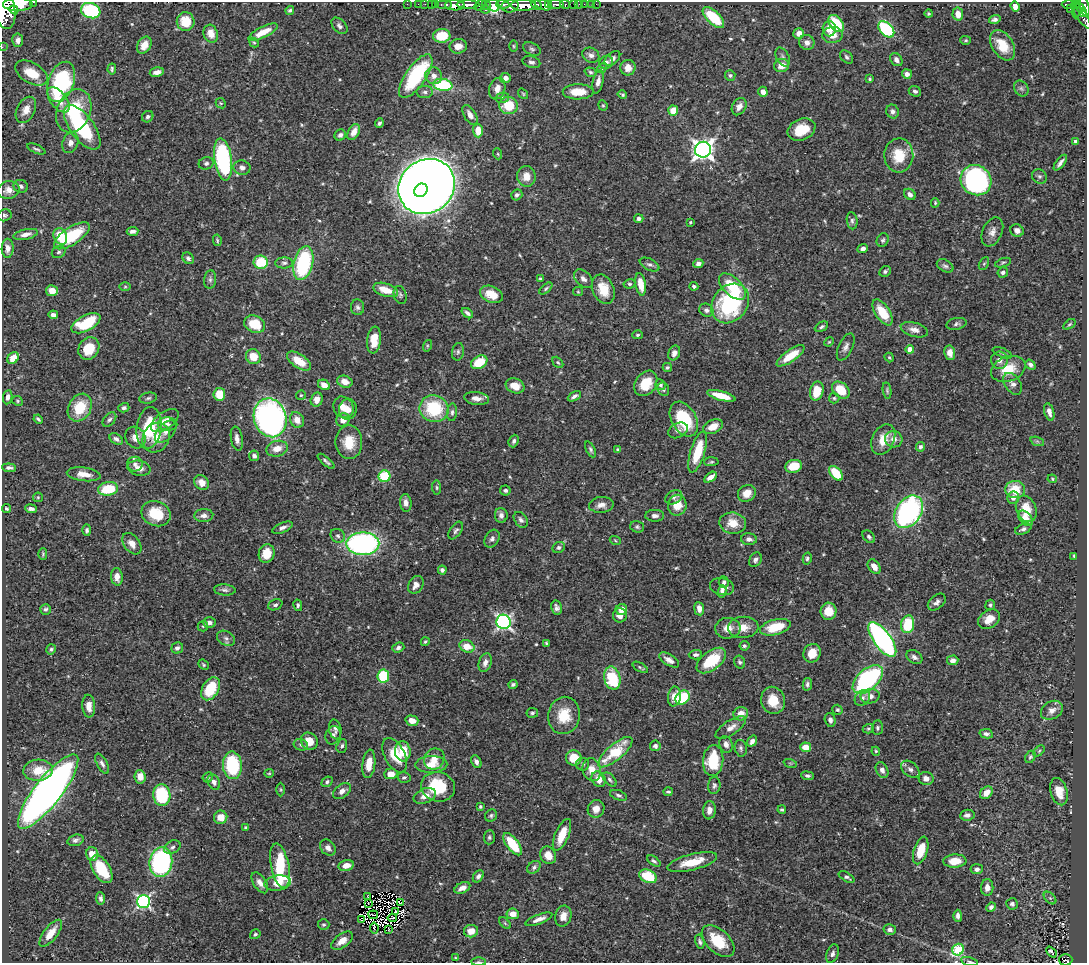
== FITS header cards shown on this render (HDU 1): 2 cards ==
NAXIS1  =                 1085
NAXIS2  =                  961

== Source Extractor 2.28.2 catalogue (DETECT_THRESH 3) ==
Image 1085 x 961 px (HDU 1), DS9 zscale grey, 1 PNG px = 1 image px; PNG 1089 x 965 px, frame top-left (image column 1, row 961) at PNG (2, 2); each listed source drawn as its Kron ellipse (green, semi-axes under 4 px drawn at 4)
Background 0.458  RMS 0.018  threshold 0.0555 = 3 sigma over >= 5 px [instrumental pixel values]
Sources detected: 557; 5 with non-positive FLUX_AUTO (blend fragments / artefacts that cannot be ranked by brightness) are neither listed nor drawn; of the other 552, the 500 brightest by FLUX_AUTO listed and drawn (52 fainter detections omitted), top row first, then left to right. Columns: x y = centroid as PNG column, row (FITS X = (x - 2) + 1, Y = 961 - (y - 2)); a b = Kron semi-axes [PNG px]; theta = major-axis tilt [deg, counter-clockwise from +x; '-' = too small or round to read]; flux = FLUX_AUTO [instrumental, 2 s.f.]
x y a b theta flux
34 2 3 2 - 33
18 4 15 6 0 2000
407 4 2 2 - 8.4
418 4 2 2 - 6.3
425 4 2 2 - 7.9
431 4 2 2 - 8.8
436 4 3 3 - 34
444 4 8 2 0 57
503 4 6 4 -5 250
549 4 3 3 - 220
556 4 8 3 -2 170
574 4 3 3 - 30
579 4 2 2 - 5.9
584 4 2 2 - 4.9
592 4 2 2 - 2.8
596 4 2 2 - 4.3
1069 4 7 3 0 120
455 5 10 5 -1 880
468 5 11 3 1 830
480 5 6 4 32 140
486 5 5 3 - 100
493 5 7 5 -38 560
524 5 12 5 -1 1300
537 5 6 3 -38 290
543 5 9 5 -19 620
565 5 5 3 - 78
1075 5 4 3 - 140
510 6 9 6 13 530
1015 6 5 4 - 6.5
1085 6 10 5 -77 330
4 8 21 11 -78 2600
485 9 4 3 - 130
1070 9 2 2 - 5.6
1077 9 9 3 81 65
14 10 4 3 - 850
290 10 5 4 - 2
1082 10 7 3 -63 130
91 11 10 7 -19 110
929 14 4 4 - 1.9
958 14 6 5 - 10
1081 15 15 5 -57 180
713 17 13 6 -44 57
995 19 6 4 15 3.7
186 21 9 9 - 26
836 23 10 6 -52 48
339 26 9 6 -48 4.1
829 29 7 6 - 15
886 29 9 6 -46 120
263 32 16 5 26 18
799 33 5 5 - 8.4
211 34 9 7 -72 12
833 35 10 8 9 11
442 36 8 7 - 34
18 40 7 5 84 6.4
966 40 5 4 - 1.7
807 42 7 7 - 6.9
254 43 5 4 - 1.5
144 45 9 6 60 14
1002 45 17 10 -57 28
458 46 8 7 - 12
513 46 6 3 -89 1.4
2 47 2 2 - 4.9
532 49 9 6 -29 3.2
591 55 9 7 -31 5.6
783 57 10 6 -61 3.9
846 57 7 5 -51 2.8
612 58 9 5 41 5.2
896 60 7 5 -51 5.8
531 62 9 6 -16 3.8
606 62 7 6 - 4.5
781 65 7 6 - 14
602 68 5 4 - 1.7
628 68 7 7 - 11
112 69 5 3 - 2
157 72 7 4 13 7.1
590 72 6 4 -18 2.2
31 73 18 10 -30 41
907 74 5 4 - 5.5
730 75 5 5 - 2.5
416 76 25 10 55 110
434 76 9 8 - 9
505 78 5 5 - 7.1
870 79 3 3 - 1.6
61 82 21 13 70 150
598 82 12 5 78 6.6
443 85 9 6 -8 85
1021 88 8 6 -56 3.6
497 89 11 8 73 10
915 91 6 5 - 3.7
425 92 8 6 -1 4.1
578 92 15 7 0 22
763 92 5 4 - 7
523 94 6 3 -54 1.5
622 94 5 4 - 1.9
502 98 7 5 13 2.7
58 100 15 8 -52 22
221 103 5 4 - 1.7
508 105 9 8 - 35
603 105 5 4 - 1.6
739 107 9 6 59 7.5
26 110 14 9 62 10
74 111 22 16 66 63
673 111 5 5 - 18
893 111 7 6 - 4.2
470 115 11 6 -60 7.6
148 117 6 5 - 3
379 123 5 4 - 2.7
82 127 26 12 -54 110
801 130 14 10 24 28
478 131 7 5 -88 17
354 132 8 5 61 11
340 135 6 5 - 4.6
1076 142 4 4 - 4.7
70 143 11 8 70 7.5
36 149 10 3 -24 2.5
703 150 8 8 - 720
498 154 5 3 - 1.4
899 155 17 14 87 33
223 159 21 8 -81 180
206 163 7 6 - 3.1
1060 163 9 3 53 4.7
242 168 8 7 - 5.9
526 176 10 9 - 13
1039 176 8 7 - 3
976 180 16 14 -39 260
21 186 7 6 - 3.9
427 186 29 26 37 2900
8 190 11 9 9 8.5
421 190 7 6 - 400
910 194 6 5 - 5.4
517 195 6 5 - 3.1
935 203 4 3 - 1.5
4 215 7 6 - 2.7
639 219 4 4 - 4.2
852 221 8 5 -84 3.3
690 222 3 2 - 1.4
132 231 6 3 5 4.6
1017 231 7 6 - 6.1
992 232 15 10 66 8.5
26 234 13 5 12 7.3
60 236 8 6 -67 34
72 236 20 8 33 61
217 240 6 3 -80 1.8
883 240 7 5 60 2.7
8 248 9 6 89 8.2
863 249 5 4 - 5.1
59 252 7 6 - 2.7
188 258 6 5 - 3.1
261 262 7 6 - 47
284 263 9 5 1 3.4
303 263 17 9 77 120
698 263 5 4 - 5.7
1003 263 8 4 19 2
984 264 7 4 62 2.1
650 265 10 6 -26 3.9
945 266 9 5 -28 3.4
885 271 6 5 - 2.8
1003 272 5 5 - 3.6
540 278 3 3 - 1.4
210 279 9 6 84 3.5
583 279 11 7 -44 5.8
629 284 6 4 10 2
641 284 11 5 -80 18
694 286 4 3 - 2.8
125 287 5 3 - 1.4
732 287 16 9 -43 47
546 289 8 4 42 2.1
603 289 15 10 -68 24
386 290 13 6 -18 23
52 291 6 5 - 14
578 292 5 4 - 1.4
491 294 12 8 -23 20
400 295 9 6 -72 3.2
730 303 21 17 51 150
358 307 8 6 -84 3.6
706 310 7 6 - 4.3
883 312 15 7 -57 31
467 313 6 4 -38 3.5
53 315 5 4 - 5.3
86 323 16 7 28 54
255 324 11 8 -23 30
956 324 10 5 12 3.6
1069 324 7 3 36 1.7
821 327 7 4 28 2.9
914 330 14 7 -16 8
637 335 5 4 - 2
374 340 13 7 83 22
829 342 5 4 - 1.4
427 346 6 4 72 1.5
846 347 15 7 65 6.2
89 348 12 10 56 30
910 349 4 4 - 13
458 352 9 6 80 3.1
674 353 7 5 67 6
950 353 7 5 -81 9.8
1002 353 10 4 -24 2.4
791 356 16 6 35 28
253 357 8 7 - 23
889 357 5 4 - 1.6
13 358 6 5 - 13
999 360 8 8 - 7.2
299 361 13 7 -34 27
479 362 9 6 31 38
558 362 6 4 -48 2
1030 365 6 4 -40 3.2
667 367 4 4 - 2.6
1008 369 18 12 20 26
345 382 8 5 -21 12
646 383 14 10 56 31
1013 384 12 8 -56 6.3
324 385 6 5 - 12
660 385 5 5 - 2.8
515 386 9 7 -21 17
663 389 7 5 -64 3.4
841 390 10 7 -42 30
887 390 8 4 -81 2.2
817 391 10 6 77 29
219 394 6 6 - 28
301 395 5 4 - 1.9
574 396 7 3 29 3.9
721 396 14 4 -15 24
8 397 7 4 80 5.7
148 398 9 5 9 3
476 398 13 6 -7 8.8
834 398 5 5 - 2
317 400 7 6 - 11
17 401 6 4 -23 1.8
343 407 11 9 -55 14
80 408 14 11 59 38
124 408 5 4 - 3.3
348 409 10 9 - 11
434 409 14 13 - 74
452 412 9 5 84 3.4
1049 412 9 4 -76 6
270 418 19 16 -73 430
38 419 5 3 - 2.4
684 419 19 12 -60 65
109 420 8 5 49 3.4
297 420 8 6 -60 12
343 420 7 6 - 11
165 421 16 8 35 9.2
167 424 10 6 -2 4.7
713 427 10 6 24 16
149 428 21 12 82 62
678 430 10 7 25 5
166 432 13 8 47 8
136 438 11 9 -54 11
156 438 15 13 61 21
116 439 7 5 -32 3.7
237 439 12 6 -80 6.8
883 439 16 11 65 20
894 439 9 8 - 8.8
514 441 6 5 - 3.4
1037 441 7 4 -19 2.1
349 442 17 13 89 26
920 447 5 4 - 3
277 449 11 7 16 13
591 449 8 4 -63 2.9
618 450 4 4 - 2.6
698 452 21 7 73 41
254 456 5 5 - 4.2
326 461 10 3 -40 2.9
711 462 7 4 4 2
135 464 8 7 - 4.7
793 466 8 6 12 28
9 468 7 4 -5 3.6
139 468 11 7 -12 8.7
836 473 8 5 -48 41
84 474 17 7 -7 13
384 476 6 6 - 66
711 477 7 4 35 7.8
1052 479 5 4 - 1.7
202 483 8 6 -37 12
437 488 7 4 -84 2
108 489 10 6 8 42
505 490 5 5 - 3
1015 490 10 8 -6 30
747 493 9 8 - 14
38 497 5 4 - 1.6
674 497 9 6 27 3.7
1013 498 6 6 - 6
406 503 9 5 -84 7
601 505 12 8 4 8.1
677 505 10 9 - 19
6 509 4 3 - 2.1
31 509 6 3 -7 3.9
1026 509 13 10 -67 23
909 512 18 12 56 250
156 514 15 12 -22 39
204 515 9 6 3 5.8
501 515 7 6 - 5.3
655 516 9 6 -2 4.7
1026 518 9 5 -50 13
521 520 9 6 -55 4.2
733 523 13 10 -10 18
637 527 7 5 -15 2.5
282 528 11 5 23 4.9
1023 529 8 5 22 3.4
87 530 5 4 - 2.6
456 531 10 5 56 3.4
338 536 7 6 - 3.5
869 537 7 5 -46 3.2
492 539 9 6 59 4.2
749 539 8 6 -4 4.4
615 540 5 3 - 1.4
132 544 12 8 -54 9.4
363 544 16 11 0 320
559 548 6 5 - 2.9
43 554 6 3 90 1.7
267 554 9 8 - 21
1074 556 4 2 - 1.4
807 558 6 4 77 2.6
755 560 8 5 59 4
874 567 8 5 -56 11
442 570 4 4 - 3.3
117 577 9 6 -85 9.9
724 582 6 5 - 2.6
416 585 9 7 60 7.8
722 587 12 8 -12 7.8
225 590 11 5 -4 4
722 592 6 4 80 3.2
937 602 10 6 41 5.1
275 605 7 5 24 3.3
298 605 6 4 -78 2.6
990 605 5 4 - 2.1
556 608 7 5 -76 4.6
45 609 5 5 - 2.7
622 609 5 5 - 13
699 609 6 5 - 7.5
828 611 8 8 - 20
620 615 7 7 - 8.3
989 619 12 8 34 14
209 622 6 5 - 5
504 622 7 7 - 330
908 624 9 6 81 54
203 626 5 5 - 1.9
743 627 15 10 5 15
775 627 16 7 15 35
728 628 13 10 5 13
226 638 9 7 -28 4.9
882 639 20 8 -54 360
425 642 4 3 - 2.1
546 643 4 4 - 1.4
467 646 8 6 -24 22
744 646 5 5 - 2.8
177 648 6 5 - 3.9
398 648 6 4 18 4
51 649 5 4 - 2.3
812 653 9 8 - 19
695 655 7 5 2 3.5
914 657 8 6 -32 4.7
669 660 11 5 -31 7.6
953 660 6 5 - 5.6
711 661 17 9 37 52
740 662 6 5 - 2.5
485 663 10 6 71 7.1
203 665 6 4 -42 1.9
640 667 8 4 -31 2.3
383 676 6 6 - 61
612 678 11 8 -77 61
868 679 18 10 42 230
513 684 4 3 - 2.6
807 684 6 4 80 3.1
210 689 12 8 60 51
674 696 10 6 80 15
870 696 9 7 10 7.1
683 698 8 6 41 56
862 698 8 6 48 5.1
773 700 13 12 - 27
89 706 11 6 -85 11
837 710 5 5 - 2.3
1052 710 11 8 31 8.3
532 713 6 5 - 2.6
741 714 7 6 - 15
564 715 19 16 81 32
830 720 7 5 -73 4.7
412 721 6 5 - 12
731 728 17 7 34 9.6
877 728 7 5 84 2.8
335 729 10 6 -77 4.1
868 729 6 4 21 2
986 734 7 4 -12 3.4
333 735 9 7 70 3.9
309 741 9 8 - 15
752 741 6 4 54 5.1
726 744 8 6 -69 6.1
301 745 7 5 -15 2.7
342 746 7 5 70 3
655 746 5 5 - 3.4
806 747 5 4 - 14
741 748 8 6 -79 3.3
403 751 10 7 -84 28
876 751 4 4 - 1.5
1039 751 6 4 46 1.7
615 752 21 8 40 53
395 755 18 10 -63 32
1030 757 6 4 61 2.2
574 758 8 7 - 28
434 759 11 9 52 13
713 761 15 10 84 47
476 762 7 4 -62 4.3
790 763 7 4 -18 1.8
102 764 11 5 -62 4.1
369 764 14 6 83 18
431 764 16 8 1 17
583 764 6 6 - 3.1
232 765 14 9 -87 96
910 769 10 7 -38 5.3
38 770 15 10 4 23
592 770 11 9 -75 14
882 770 8 6 -65 5.7
269 773 5 4 - 1.4
391 774 6 5 - 14
807 776 6 4 -7 2.7
140 777 7 5 -85 10
208 777 5 5 - 2.1
404 778 6 5 - 2.8
599 779 8 6 -58 13
926 779 7 6 - 6.8
610 780 8 5 -46 2.9
214 782 8 5 -64 5.3
327 782 6 4 42 2.6
714 785 8 6 82 3.4
438 787 17 14 -14 64
281 790 7 3 -89 1.5
48 791 46 13 52 970
342 791 10 6 38 7.1
668 792 4 3 - 2.1
1059 792 14 8 -74 18
986 793 7 5 46 12
162 795 11 8 -82 76
618 795 9 5 -20 2.9
425 796 11 7 22 11
480 806 4 4 - 1.8
596 809 9 8 - 12
709 810 9 6 82 8.1
782 810 4 3 - 2.3
491 815 6 5 - 2.6
967 815 7 5 7 5.3
221 817 7 6 - 15
246 827 4 3 - 2.7
562 835 17 7 67 24
489 837 7 5 85 2.6
75 840 8 5 16 3.8
513 844 13 6 -53 52
172 847 9 6 29 4.1
328 848 9 7 -48 6.2
921 850 14 7 73 33
92 854 7 6 - 13
548 855 9 7 -59 15
654 861 8 4 -36 2.9
955 861 11 6 4 22
161 862 15 11 82 190
692 862 25 8 14 30
346 865 7 5 14 12
280 866 22 9 -78 91
534 867 7 5 40 3.4
101 869 15 8 -57 45
977 869 6 5 - 4.2
478 876 7 4 55 4.1
648 876 9 6 -24 49
847 877 9 4 -30 3.1
260 883 12 6 -57 7.3
278 883 13 7 7 16
462 888 8 5 25 9
987 888 8 6 88 8
367 896 3 2 - 1.4
101 898 6 4 -82 3.8
1050 898 7 4 -44 2.5
144 901 6 6 - 250
368 903 3 2 - 1.5
400 903 4 2 - 2.2
1012 904 6 5 - 3.5
991 907 5 4 - 3.5
395 912 3 3 - 2.7
513 914 6 5 - 14
373 915 5 2 - 2
563 916 10 8 76 11
958 916 6 4 -87 4.4
392 918 4 2 - 1.8
539 919 14 4 21 8.4
361 920 3 2 - 2.9
505 923 7 4 -46 2
324 925 5 5 - 2.5
374 928 5 2 - 1.8
890 929 6 5 - 4
388 930 3 2 - 2.6
471 931 7 6 - 12
51 933 16 6 52 17
255 934 5 4 - 2.3
342 941 12 6 37 14
718 941 20 11 -43 41
700 942 7 4 -77 2.9
958 950 6 5 - 100
1051 952 6 3 -49 6.2
832 954 9 5 70 4.3
456 958 4 3 - 1.5
1066 960 6 6 - 92
969 961 8 3 -12 2
478 962 7 4 0 1.8
At the frame edge (FLAGS 8, measured only in part): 9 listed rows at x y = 34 2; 1085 6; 4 8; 2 47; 31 73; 958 950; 1066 960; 969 961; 478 962
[52 fainter detections neither listed nor drawn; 5 non-positive-flux detections neither listed nor drawn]